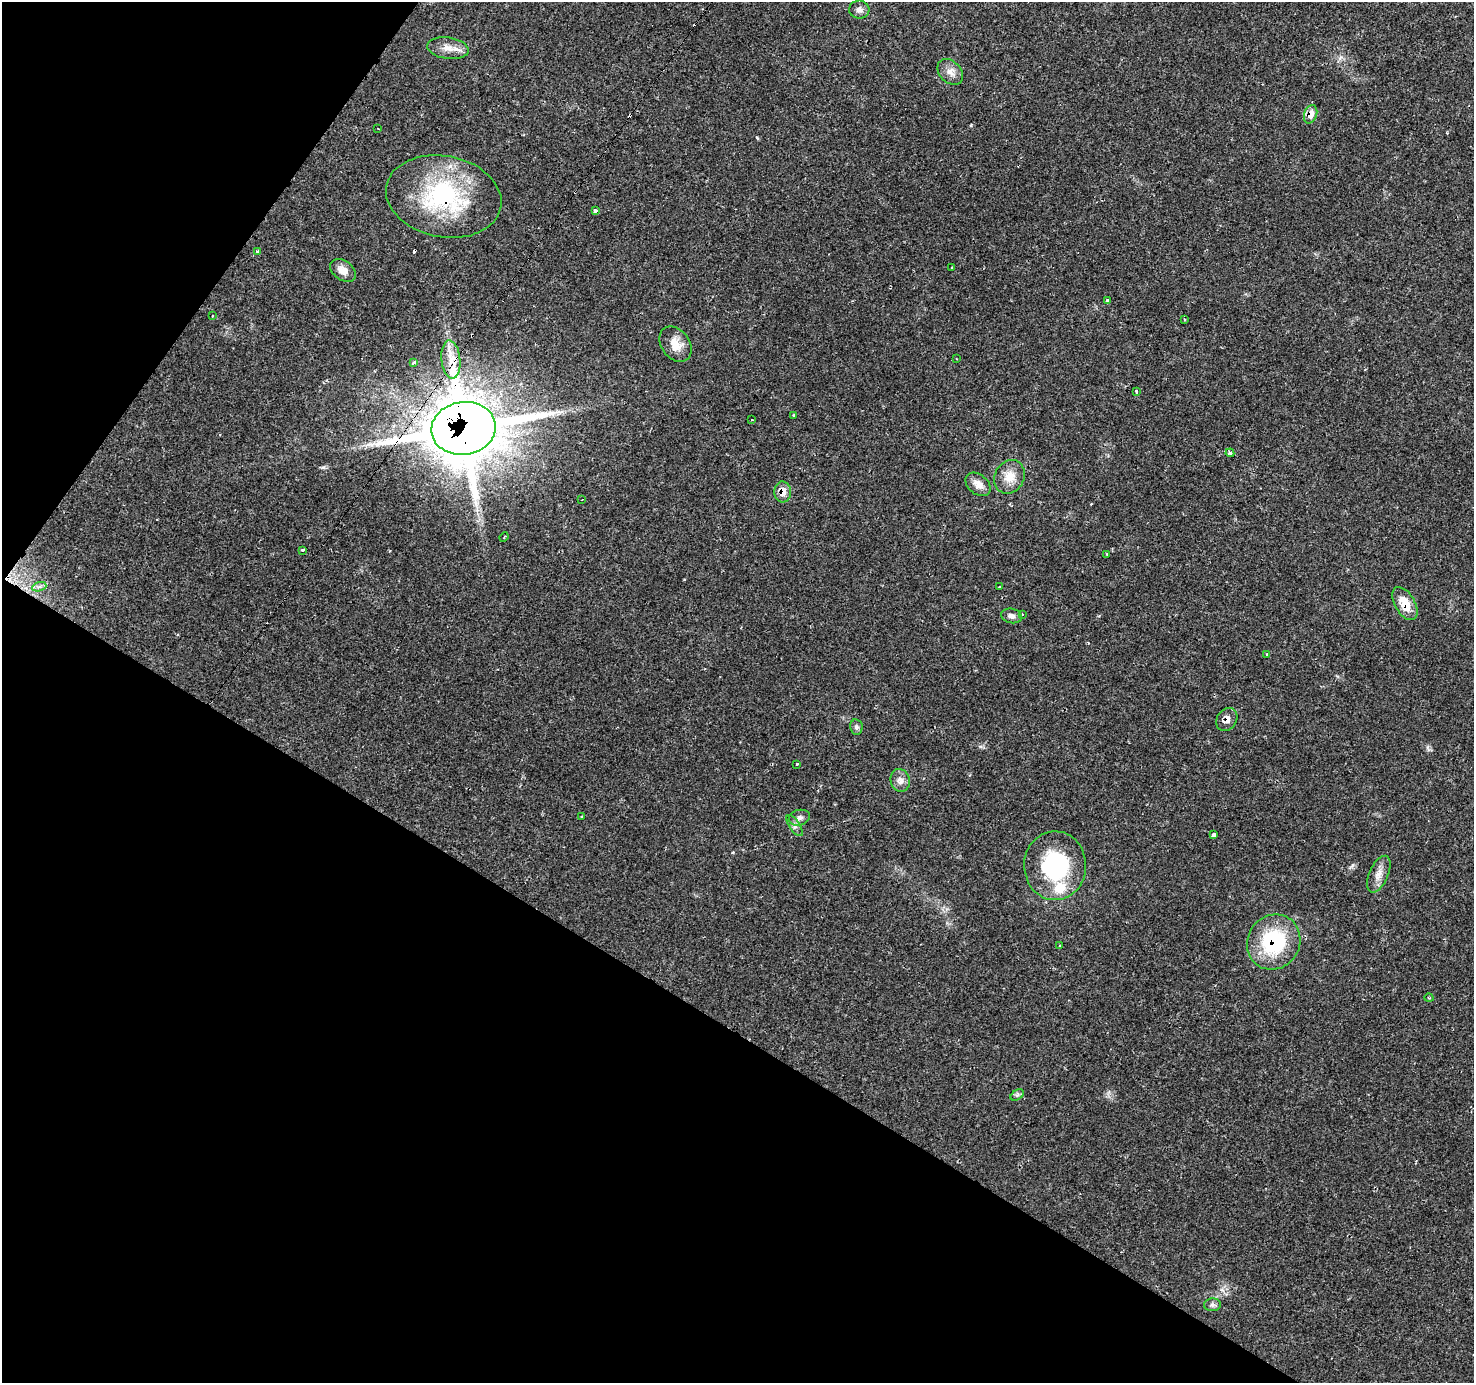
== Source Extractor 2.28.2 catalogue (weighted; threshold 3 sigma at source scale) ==
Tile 9 of 4 x 4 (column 1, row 3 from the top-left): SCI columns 1-1472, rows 1564-2944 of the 5892 x 5956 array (HDU 1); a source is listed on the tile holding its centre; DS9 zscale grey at full resolution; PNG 1476 x 1385 px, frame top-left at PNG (2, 2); each listed source drawn as its Kron ellipse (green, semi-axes under 4 px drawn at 4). Shown black and unused: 32% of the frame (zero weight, under 2 of 3 exposures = <1% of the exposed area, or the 3 px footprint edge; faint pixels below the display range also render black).
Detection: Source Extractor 2.28.2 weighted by HDU 2 'WHT'; one run over the whole footprint, this tile lists its part. Background 0.0702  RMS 0.0048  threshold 0.0218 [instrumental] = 3 sigma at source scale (4.5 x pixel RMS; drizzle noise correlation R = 1.50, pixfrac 1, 0.0396/0.0396 arcsec/px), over >= 5 px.
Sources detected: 55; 4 cosmic-ray / hot-pixel residue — neither listed nor drawn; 1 inside a brighter listed object's ellipse — not listed separately; the other 50 listed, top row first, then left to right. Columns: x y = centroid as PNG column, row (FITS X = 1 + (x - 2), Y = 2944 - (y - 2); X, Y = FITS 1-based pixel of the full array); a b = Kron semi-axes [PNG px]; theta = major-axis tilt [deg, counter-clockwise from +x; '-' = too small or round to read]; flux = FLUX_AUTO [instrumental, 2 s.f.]
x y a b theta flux
859 10 10 9 - 2.2
448 48 21 10 -8 5.2
950 72 14 10 -46 3.9
1311 114 9 6 72 4.5
378 129 3 2 - 0.35
444 196 58 40 -11 60
595 211 3 3 - 8.7
257 251 4 3 - 0.91
952 268 3 3 - 1.1
343 270 14 9 -35 4.1
1107 300 4 3 - 0.96
213 316 3 2 - 1
1184 320 3 2 - 0.5
675 344 19 14 -53 6.8
451 359 19 9 -84 6.7
956 359 3 2 - 0.44
414 363 4 3 - 1.6
1136 391 3 3 - 1.3
794 415 4 3 - 0.62
752 420 3 2 - 1.1
463 428 32 26 8 2300
1230 453 4 3 - 0.78
1010 477 17 14 62 7.4
978 484 14 9 -39 4.6
783 492 10 8 -86 5.3
582 500 3 2 - 0.3
504 537 5 3 - 0.45
303 550 3 3 - 1.4
1107 554 4 3 - 0.48
39 587 7 4 19 1.3
999 587 3 2 - 0.5
1405 604 18 10 -60 9.2
1022 615 4 3 - 0.44
1011 616 10 7 -13 2.1
1267 654 3 3 - 0.48
1227 719 12 9 56 3.2
856 727 8 6 -80 1.3
797 764 3 3 - 2.3
900 780 12 9 -75 3.2
582 817 3 3 - 0.61
799 818 11 7 15 2.2
794 826 12 5 -57 1.8
1213 835 4 3 - 3.3
1055 866 34 31 -89 47
1379 874 19 9 66 4.3
1274 942 28 26 57 38
1059 946 3 2 - 0.43
1429 998 4 3 - 0.44
1017 1095 7 4 33 1.1
1212 1305 8 6 3 1.4
Overlapping masked pixels (flux is a lower limit): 7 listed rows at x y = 1311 114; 444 196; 463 428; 783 492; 1405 604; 1227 719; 1274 942
Unlisted compact peaks at least as high as the median listed source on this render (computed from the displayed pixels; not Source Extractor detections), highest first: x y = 323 467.